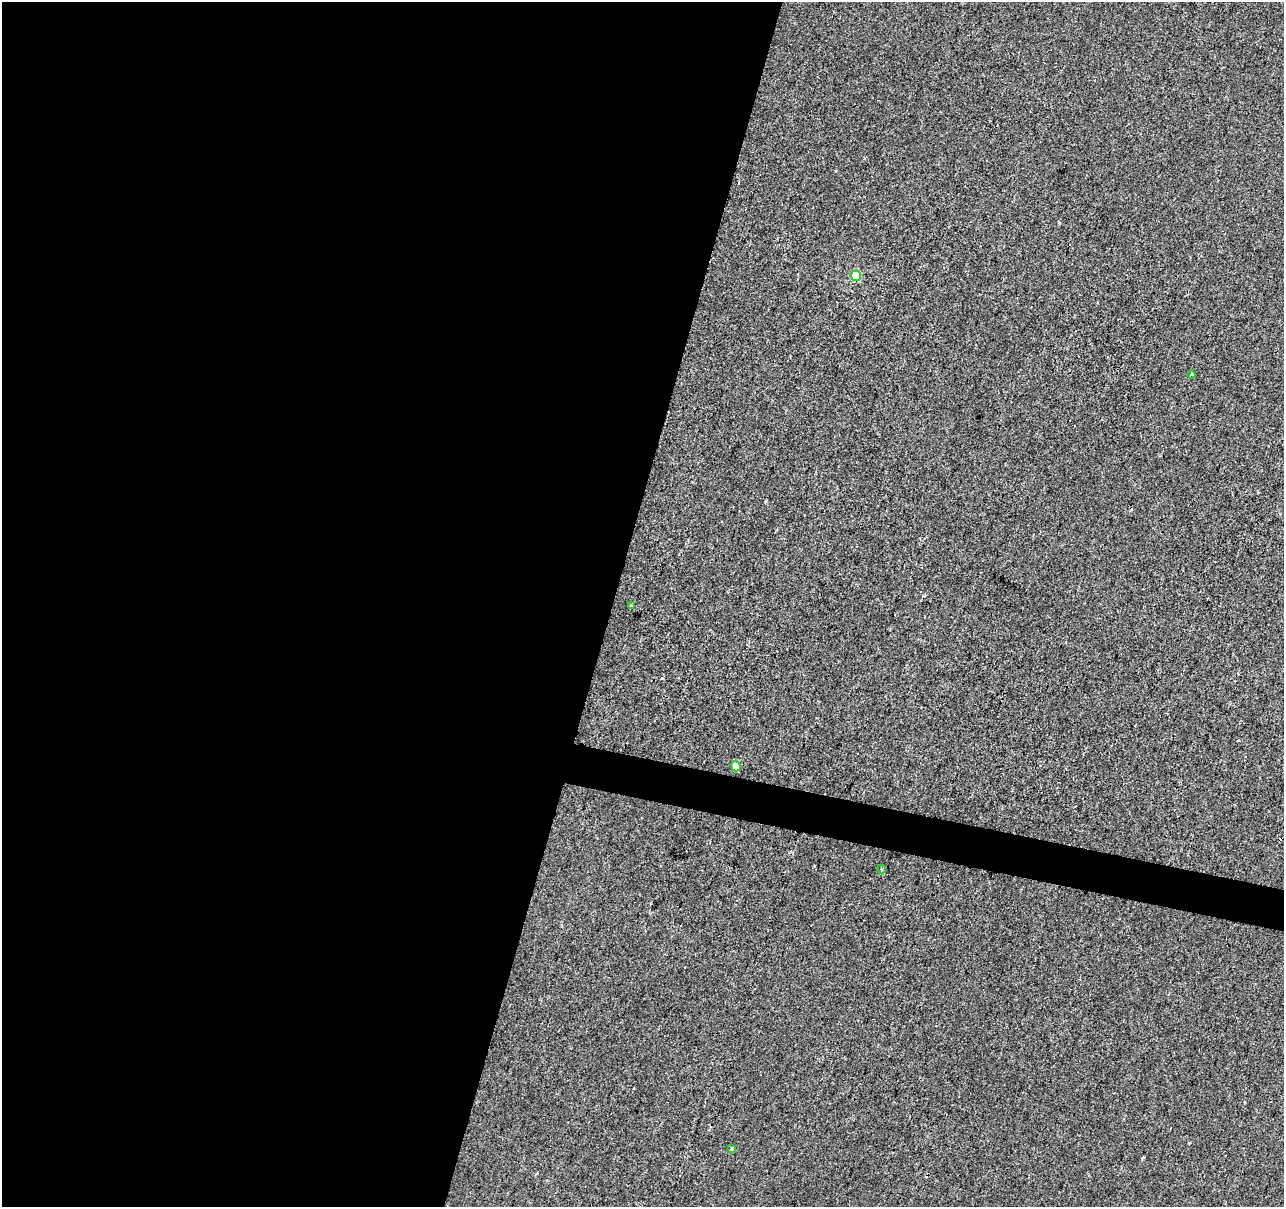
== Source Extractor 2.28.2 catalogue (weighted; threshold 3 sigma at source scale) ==
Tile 5 of 4 x 4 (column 1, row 2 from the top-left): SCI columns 1-1282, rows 2629-3833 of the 5136 x 5319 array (HDU 1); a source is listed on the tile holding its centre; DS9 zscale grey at full resolution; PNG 1286 x 1209 px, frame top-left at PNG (2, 2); each listed source drawn as its Kron ellipse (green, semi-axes under 4 px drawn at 4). Shown black and unused: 50% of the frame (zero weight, under 2 of 3 exposures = <1% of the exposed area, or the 3 px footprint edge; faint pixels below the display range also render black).
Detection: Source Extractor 2.28.2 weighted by HDU 2 'WHT'; one run over the whole footprint, this tile lists its part. Background 3.32e-04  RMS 0.0042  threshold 0.0188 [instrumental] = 3 sigma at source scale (4.5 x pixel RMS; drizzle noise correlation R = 1.50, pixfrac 1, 0.0396/0.0396 arcsec/px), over >= 5 px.
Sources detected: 10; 4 cosmic-ray / hot-pixel residue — neither listed nor drawn; the other 6 listed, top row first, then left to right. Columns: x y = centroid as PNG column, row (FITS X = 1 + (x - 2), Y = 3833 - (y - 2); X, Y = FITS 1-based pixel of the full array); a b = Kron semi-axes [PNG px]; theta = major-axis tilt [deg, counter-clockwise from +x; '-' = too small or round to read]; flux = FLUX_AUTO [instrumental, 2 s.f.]
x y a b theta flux
856 276 5 5 - 17
1191 374 4 4 - 0.6
632 605 3 3 - 1.5
736 766 5 5 - 4.8
881 869 4 3 - 0.44
732 1148 3 3 - 0.81